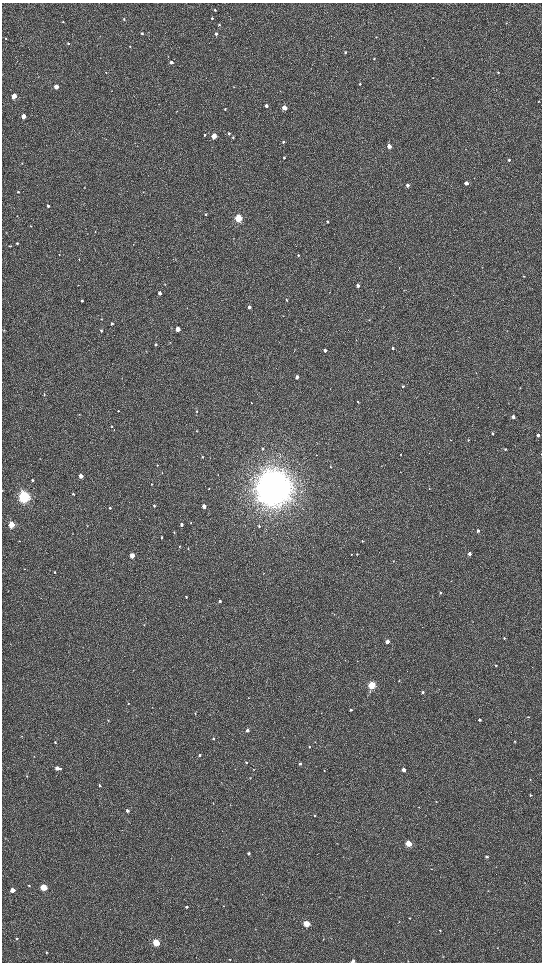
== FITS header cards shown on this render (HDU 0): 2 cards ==
NAXIS1  =                 1080 / length of data axis 1
NAXIS2  =                 1920 / length of data axis 2

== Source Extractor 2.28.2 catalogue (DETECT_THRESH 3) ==
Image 1080 x 1920 px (HDU 0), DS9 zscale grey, zoomed out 1/2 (1 PNG px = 2 x 2 image px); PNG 544 x 964 px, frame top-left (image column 1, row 1919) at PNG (2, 3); no overlay
Background 532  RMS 39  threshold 116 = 3 sigma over >= 5 px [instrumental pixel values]
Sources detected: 198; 5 cannot appear on this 1/2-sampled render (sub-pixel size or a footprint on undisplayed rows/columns) and are not listed; the other 193 listed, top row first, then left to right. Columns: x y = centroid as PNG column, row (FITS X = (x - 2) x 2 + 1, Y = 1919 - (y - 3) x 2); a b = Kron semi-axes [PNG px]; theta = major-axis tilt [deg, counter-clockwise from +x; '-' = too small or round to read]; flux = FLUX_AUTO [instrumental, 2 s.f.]
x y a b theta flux
215 10 3 2 - 6.3e+03
212 18 3 3 - 6.1e+03
124 19 3 3 - 7.6e+03
63 22 3 2 - 7.8e+03
506 23 3 2 - 4.6e+03
219 25 3 3 - 6.8e+03
142 33 3 3 - 9.7e+03
216 34 3 3 - 2.2e+04
376 37 2 2 - 2.6e+03
6 38 2 2 - 4.0e+03
68 43 3 3 - 8.0e+03
130 46 3 2 - 3.6e+03
345 52 3 3 - 9.0e+03
168 56 3 2 - 3.1e+03
374 59 3 2 - 6.0e+03
171 62 3 3 - 3.2e+04
106 72 3 3 - 4.2e+03
498 72 3 3 - 6.3e+03
432 78 4 2 - 3.4e+03
359 84 3 2 - 6.6e+03
56 87 3 3 - 1.0e+05
14 96 4 3 - 1.6e+05
538 101 3 2 - 3.8e+03
266 106 3 3 - 2.5e+04
284 108 3 3 - 1.3e+05
225 109 3 2 - 7.9e+03
177 111 2 2 - 3.2e+03
23 116 3 3 - 1.2e+05
229 133 3 3 - 1.3e+04
205 135 3 3 - 1.1e+04
214 136 3 3 - 2.5e+05
233 138 3 3 - 6.7e+03
283 142 3 3 - 1.1e+04
389 146 3 3 - 9.8e+04
465 149 2 2 - 2.3e+03
284 158 3 3 - 8.4e+03
509 160 3 3 - 1.0e+04
22 163 3 2 - 4.3e+03
466 183 3 3 - 5.6e+04
408 185 3 3 - 3.2e+04
18 192 3 3 - 6.1e+03
143 192 3 2 - 3.8e+03
48 206 3 3 - 1.9e+04
485 212 3 2 - 3.3e+03
206 214 3 3 - 9.2e+03
17 216 3 2 - 4.0e+03
238 218 3 3 - 8.5e+05
327 221 3 2 - 9.6e+03
31 226 3 3 - 5.0e+03
95 232 2 2 - 2.6e+03
17 243 3 3 - 9.4e+03
133 244 2 2 - 2.9e+03
11 246 4 3 - 6.3e+03
59 254 3 2 - 2.4e+03
298 255 3 3 - 8.8e+03
79 259 3 2 - 3.9e+03
523 276 3 2 - 5.8e+03
358 285 3 3 - 2.3e+04
330 292 3 2 - 2.8e+03
160 293 3 3 - 3.6e+04
286 300 4 3 - 6.9e+03
82 301 2 2 - 9.9e+03
249 307 3 3 - 2.6e+04
283 316 3 2 - 3.4e+03
101 319 3 3 - 4.7e+03
369 320 3 2 - 3.7e+03
112 323 3 3 - 1.2e+04
178 329 3 3 - 1.1e+05
4 330 3 3 - 4.8e+03
101 331 3 3 - 1.0e+04
155 345 3 3 - 1.3e+04
393 348 3 3 - 1.9e+04
325 350 3 3 - 3.1e+04
297 377 3 3 - 4.6e+04
403 386 3 3 - 1.3e+04
520 388 3 2 - 3.6e+03
44 394 2 2 - 4.7e+03
358 402 3 3 - 7.1e+03
251 403 2 2 - 3.8e+03
118 411 2 2 - 3.9e+03
196 411 4 3 - 9.1e+03
79 414 3 2 - 3.7e+03
513 417 3 3 - 3.7e+04
112 427 3 2 - 5.5e+03
197 431 3 2 - 3.2e+03
492 433 3 3 - 9.7e+03
538 435 3 2 - 2.1e+04
451 440 2 2 - 2.6e+03
468 440 3 3 - 5.4e+03
262 449 4 3 - 8.6e+03
505 449 3 3 - 8.0e+03
401 454 3 2 - 3.5e+03
541 454 3 1 - 3.8e+03
280 456 3 2 - 3.5e+03
202 457 4 3 - 9.7e+03
157 465 3 3 - 5.2e+03
331 466 3 2 - 5.0e+03
162 473 3 3 - 4.7e+03
218 475 2 2 - 2.7e+03
81 476 3 3 - 7.6e+04
32 480 3 3 - 1.6e+04
152 484 3 3 - 4.0e+03
209 488 3 2 - 5.0e+03
273 488 13 13 - 1.8e+07
73 494 3 3 - 1.0e+04
24 497 5 4 - 2.3e+06
154 506 3 3 - 9.7e+03
204 506 3 2 - 6.5e+04
110 508 3 3 - 1.1e+04
191 522 2 2 - 3.3e+03
11 524 3 3 - 3.8e+05
181 524 3 3 - 1.7e+04
87 526 3 3 - 4.8e+03
259 526 4 3 - 6.8e+03
478 531 3 3 - 2.4e+04
174 532 3 2 - 4.8e+03
161 537 3 3 - 1.2e+04
19 541 3 2 - 3.5e+03
362 541 3 2 - 4.9e+03
179 546 3 2 - 4.0e+03
188 549 3 2 - 3.7e+03
469 553 3 3 - 2.7e+04
351 554 3 3 - 4.8e+03
357 554 3 2 - 5.6e+03
132 555 3 3 - 1.7e+05
393 561 3 2 - 4.2e+03
24 569 3 2 - 3.0e+03
55 572 3 3 - 8.4e+03
263 573 2 2 - 3.0e+03
8 591 3 2 - 2.1e+03
440 592 3 3 - 9.5e+03
186 597 3 2 - 6.3e+03
220 601 3 3 - 1.3e+04
144 625 3 2 - 4.6e+03
504 638 3 3 - 6.7e+03
387 642 3 3 - 6.1e+04
496 665 3 2 - 6.0e+03
399 681 3 3 - 4.3e+03
372 685 3 3 - 7.4e+05
423 692 3 3 - 1.2e+04
128 704 3 2 - 4.4e+03
152 707 2 2 - 3.0e+03
350 710 3 3 - 1.6e+04
195 714 3 3 - 5.6e+03
528 717 3 3 - 5.0e+03
108 720 3 2 - 4.5e+03
479 720 3 3 - 2.2e+04
247 730 3 3 - 2.2e+04
22 736 3 2 - 3.3e+03
213 739 3 3 - 1.0e+04
515 741 3 2 - 4.6e+03
55 742 4 3 - 5.9e+03
309 747 3 3 - 7.0e+03
199 755 3 3 - 1.7e+04
34 756 3 2 - 3.4e+03
246 762 3 3 - 6.9e+03
300 764 3 3 - 1.5e+04
57 768 3 3 - 4.5e+04
60 769 3 3 - 1.3e+04
254 769 3 2 - 3.6e+03
324 770 2 2 - 3.2e+03
403 770 3 3 - 6.3e+04
530 780 3 2 - 3.0e+03
99 785 3 2 - 1.1e+04
530 795 3 3 - 8.3e+03
436 802 2 2 - 3.6e+03
213 804 3 2 - 2.3e+03
419 807 3 2 - 3.6e+03
127 811 3 3 - 2.8e+04
314 815 3 2 - 5.4e+03
5 838 3 2 - 3.0e+03
408 844 3 3 - 3.9e+05
249 853 3 3 - 1.7e+04
487 856 3 3 - 1.4e+04
29 885 3 3 - 5.0e+03
43 887 3 3 - 4.5e+05
12 890 3 3 - 1.2e+05
488 891 3 2 - 3.6e+03
216 899 4 2 - 3.4e+03
223 906 3 2 - 3.7e+03
186 907 3 2 - 1.6e+04
409 918 3 2 - 5.4e+03
399 922 3 2 - 3.4e+03
306 924 3 3 - 4.0e+05
440 930 3 3 - 5.3e+03
16 939 3 3 - 7.5e+03
323 939 3 2 - 3.7e+03
156 943 3 3 - 5.8e+05
46 952 3 3 - 5.5e+03
443 956 3 2 - 3.4e+03
229 959 3 2 - 4.6e+03
353 961 5 3 - 2.0e+04
408 961 2 2 - 3.9e+03
At the frame edge (FLAGS 8, measured only in part): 3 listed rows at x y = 541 454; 353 961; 408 961
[5 sub-pixel or undisplayed-footprint detections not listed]